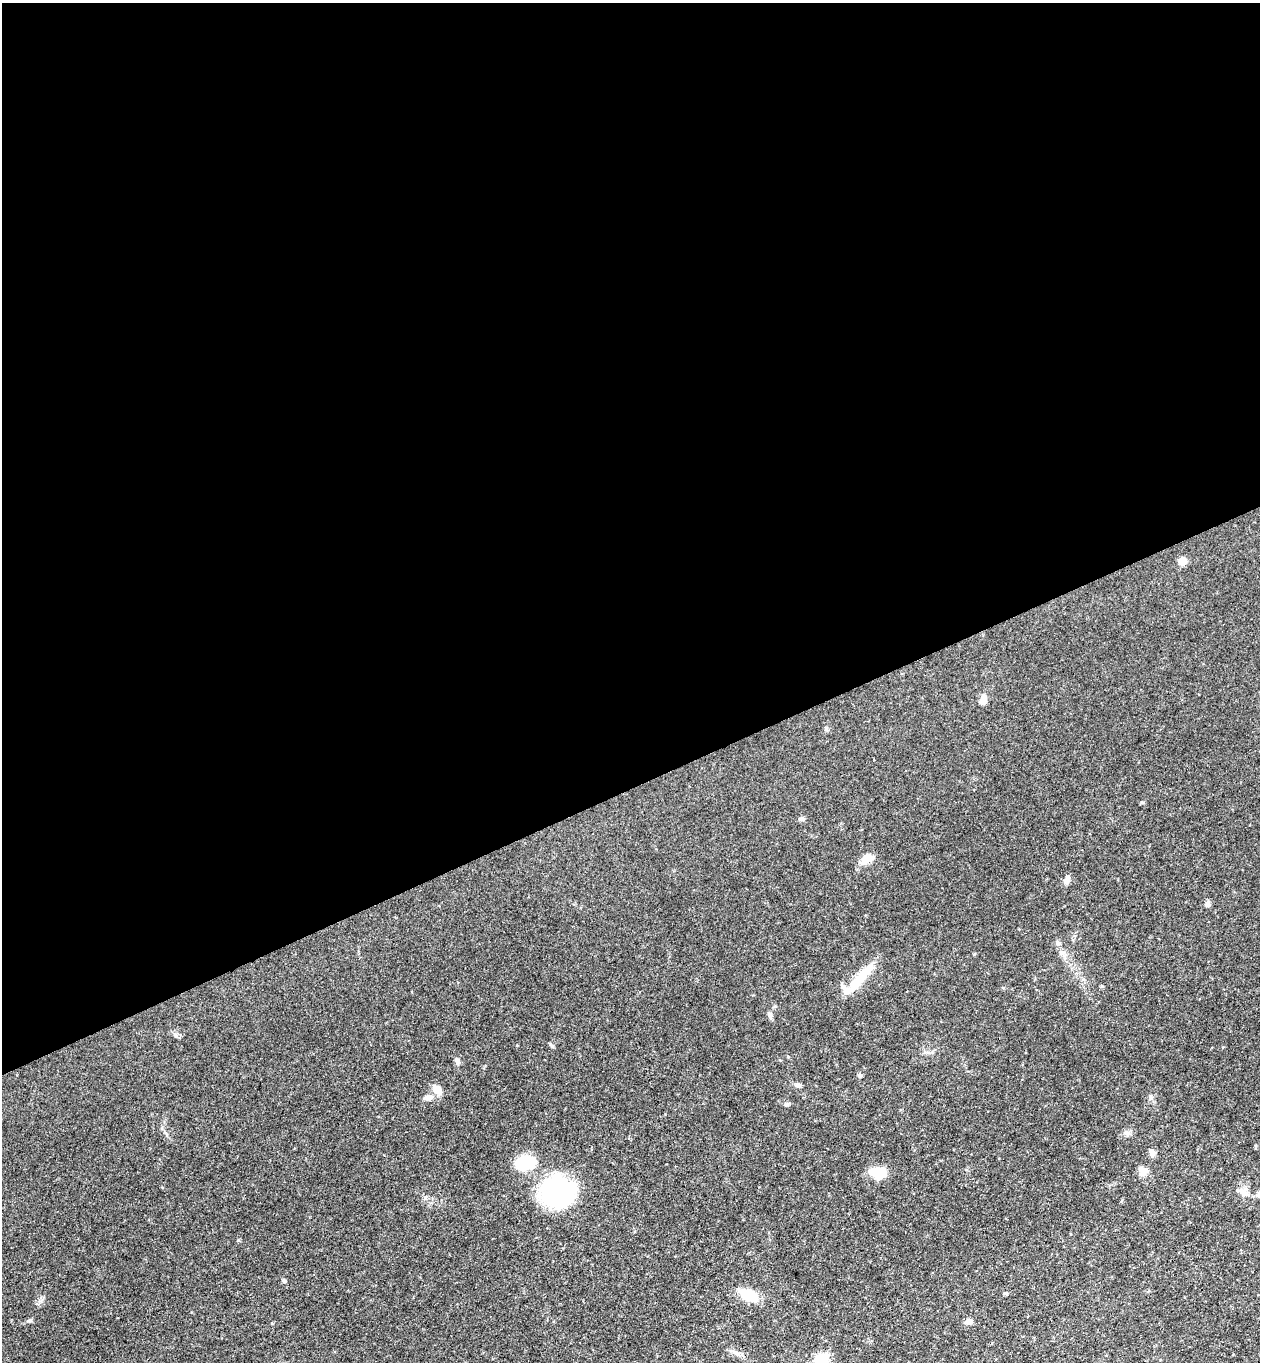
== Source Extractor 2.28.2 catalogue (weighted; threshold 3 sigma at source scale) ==
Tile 2 of 4 x 4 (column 2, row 1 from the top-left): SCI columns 1559-2816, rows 4134-5493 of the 5504 x 5548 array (HDU 1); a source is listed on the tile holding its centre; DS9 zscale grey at full resolution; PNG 1262 x 1364 px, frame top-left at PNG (2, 3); no overlay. Shown black and unused: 58% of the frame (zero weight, under 3 of 4 exposures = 5% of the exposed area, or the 3 px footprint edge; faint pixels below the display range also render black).
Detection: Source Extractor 2.28.2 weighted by HDU 2 'WHT'; one run over the whole footprint, this tile lists its part. Background 0.0705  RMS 0.0058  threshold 0.0259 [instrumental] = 3 sigma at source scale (4.5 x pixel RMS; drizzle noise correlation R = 1.50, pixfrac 1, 0.05/0.05 arcsec/px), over >= 5 px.
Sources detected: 32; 1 inside a brighter listed object's ellipse — not listed separately; the other 31 listed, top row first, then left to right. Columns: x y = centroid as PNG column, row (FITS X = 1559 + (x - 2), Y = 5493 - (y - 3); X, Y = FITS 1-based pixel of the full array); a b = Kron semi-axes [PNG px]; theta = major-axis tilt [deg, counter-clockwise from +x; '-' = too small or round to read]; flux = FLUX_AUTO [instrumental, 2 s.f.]
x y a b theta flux
1182 561 9 9 - 4
983 700 13 7 69 3.5
826 729 6 5 - 0.92
802 819 8 6 4 1.5
867 859 18 9 28 5.9
1067 880 11 7 60 2.5
1208 904 8 6 76 1.7
863 974 34 12 50 15
1003 988 5 3 - 0.53
770 1015 9 5 -80 1.5
551 1045 7 4 -45 0.91
457 1061 8 6 -71 1.6
859 1075 7 4 -71 0.81
797 1085 7 6 - 1.5
437 1090 12 8 -52 5.5
1151 1097 7 5 -49 1.2
428 1098 14 6 5 3.4
1127 1133 8 5 -44 1.4
1152 1153 10 7 -76 2.2
526 1163 25 15 12 22
1143 1170 12 9 -34 4.4
878 1173 21 12 -5 9.7
558 1191 32 27 -9 89
1244 1192 12 11 - 3.8
284 1281 5 5 - 0.88
1005 1293 5 4 - 0.87
749 1295 20 11 -28 15
30 1320 7 5 14 1.1
969 1321 8 6 12 3
736 1353 10 4 -30 1.9
821 1359 8 8 - 23
Isophote crosses this tile's border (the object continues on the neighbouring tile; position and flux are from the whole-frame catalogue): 1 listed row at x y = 821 1359
Unlisted compact peaks at least as high as the median listed source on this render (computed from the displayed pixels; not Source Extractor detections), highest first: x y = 1057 942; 1142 802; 238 1240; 40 1301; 176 1036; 974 954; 1102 986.